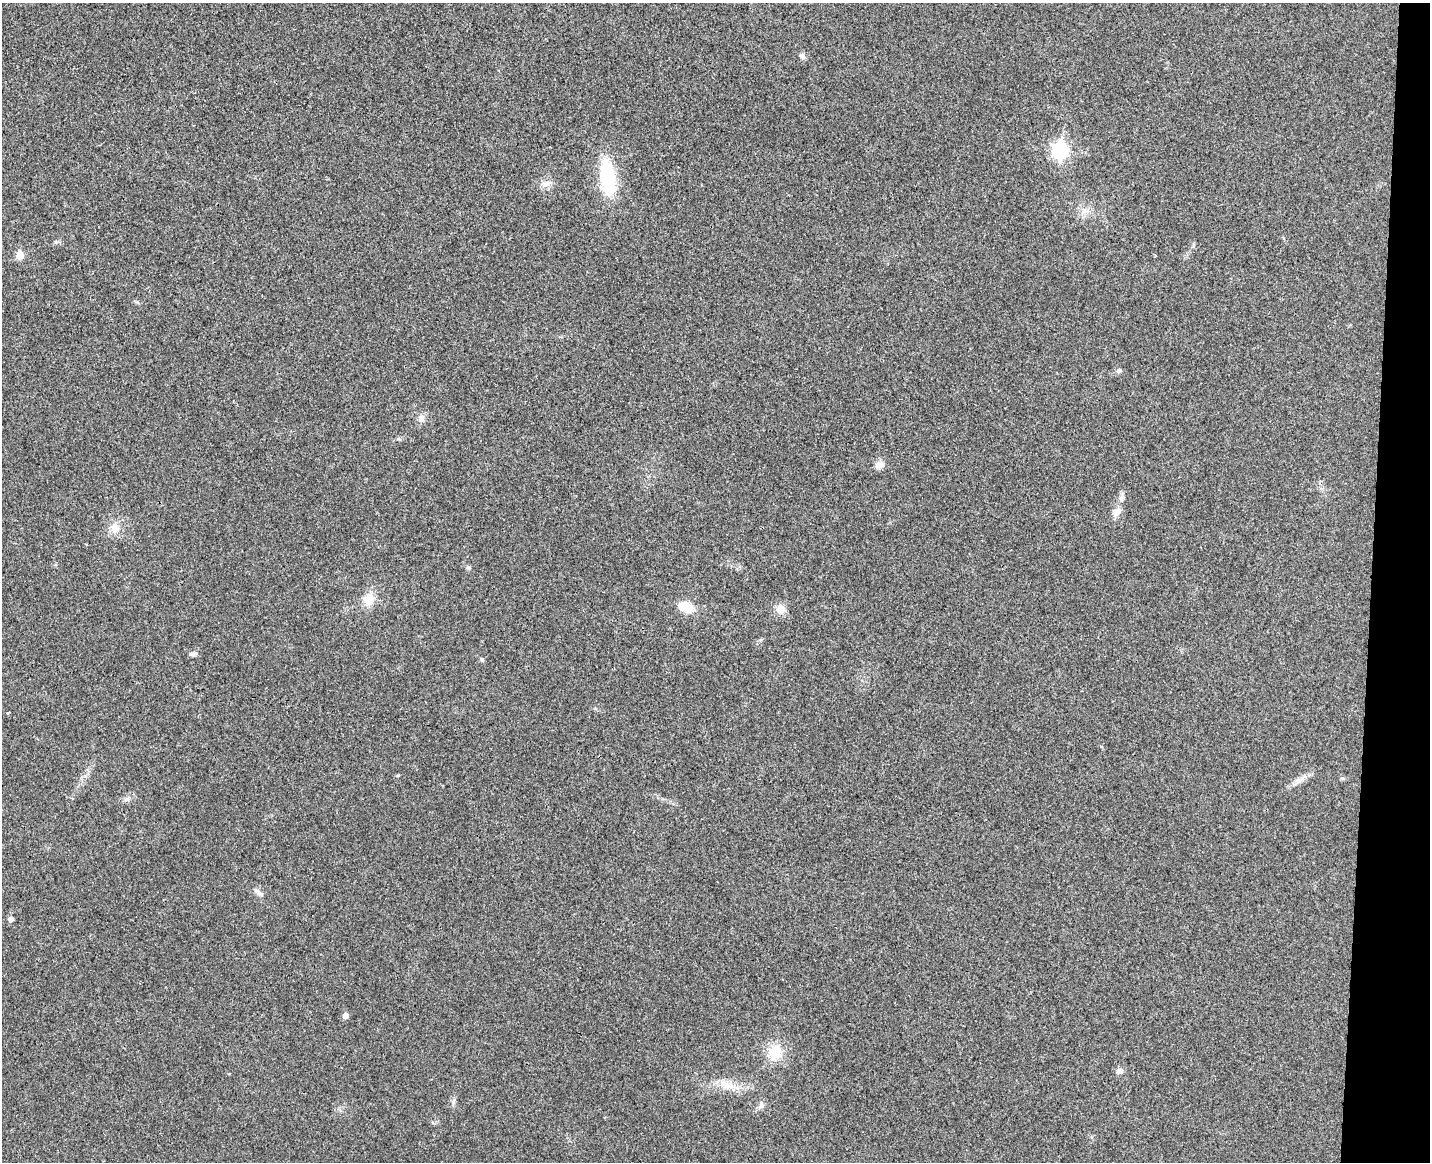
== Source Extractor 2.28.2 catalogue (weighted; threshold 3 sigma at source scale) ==
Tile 6 of 3 x 4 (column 3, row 2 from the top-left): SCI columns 3024-4451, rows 2331-3490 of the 4732 x 4672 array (HDU 1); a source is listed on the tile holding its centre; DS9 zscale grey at full resolution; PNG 1432 x 1164 px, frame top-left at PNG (2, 3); no overlay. Shown black and unused: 4% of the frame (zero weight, under 3 of 4 exposures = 6% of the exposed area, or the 3 px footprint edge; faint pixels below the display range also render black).
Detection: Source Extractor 2.28.2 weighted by HDU 2 'WHT'; one run over the whole footprint, this tile lists its part. Background 0.0215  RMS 0.0063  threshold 0.0286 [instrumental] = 3 sigma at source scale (4.5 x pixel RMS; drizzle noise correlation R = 1.50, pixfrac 1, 0.05/0.05 arcsec/px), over >= 5 px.
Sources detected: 27; all 27 listed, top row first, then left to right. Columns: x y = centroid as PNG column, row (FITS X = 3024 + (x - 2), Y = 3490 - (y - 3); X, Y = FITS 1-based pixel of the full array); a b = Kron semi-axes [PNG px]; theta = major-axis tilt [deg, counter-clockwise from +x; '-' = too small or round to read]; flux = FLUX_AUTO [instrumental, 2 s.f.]
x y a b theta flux
802 56 8 6 -45 2.2
1060 150 8 7 - 140
608 178 48 18 -83 39
546 184 15 7 14 4
1085 211 12 7 -7 3.9
20 255 6 5 - 12
1119 370 7 6 - 1.4
421 418 12 8 78 3.6
880 465 10 9 - 4.8
1122 497 17 6 77 3
1116 512 14 9 35 4.7
115 528 9 9 - 8.2
468 567 6 6 - 1.2
369 599 14 12 76 11
686 607 18 11 -20 12
781 609 9 8 - 7.9
193 654 11 6 6 1.9
482 659 6 4 -72 1.1
1300 779 22 8 35 5.3
127 799 7 6 - 1.8
259 893 9 6 -45 2.4
11 919 6 5 - 2.9
345 1016 5 5 - 3.7
775 1052 17 14 78 17
1120 1071 10 7 -1 2.7
726 1085 29 9 -17 11
761 1105 11 6 -85 2.1
Unlisted compact peaks at least as high as the median listed source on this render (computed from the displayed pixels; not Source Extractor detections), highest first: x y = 453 1102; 398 775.